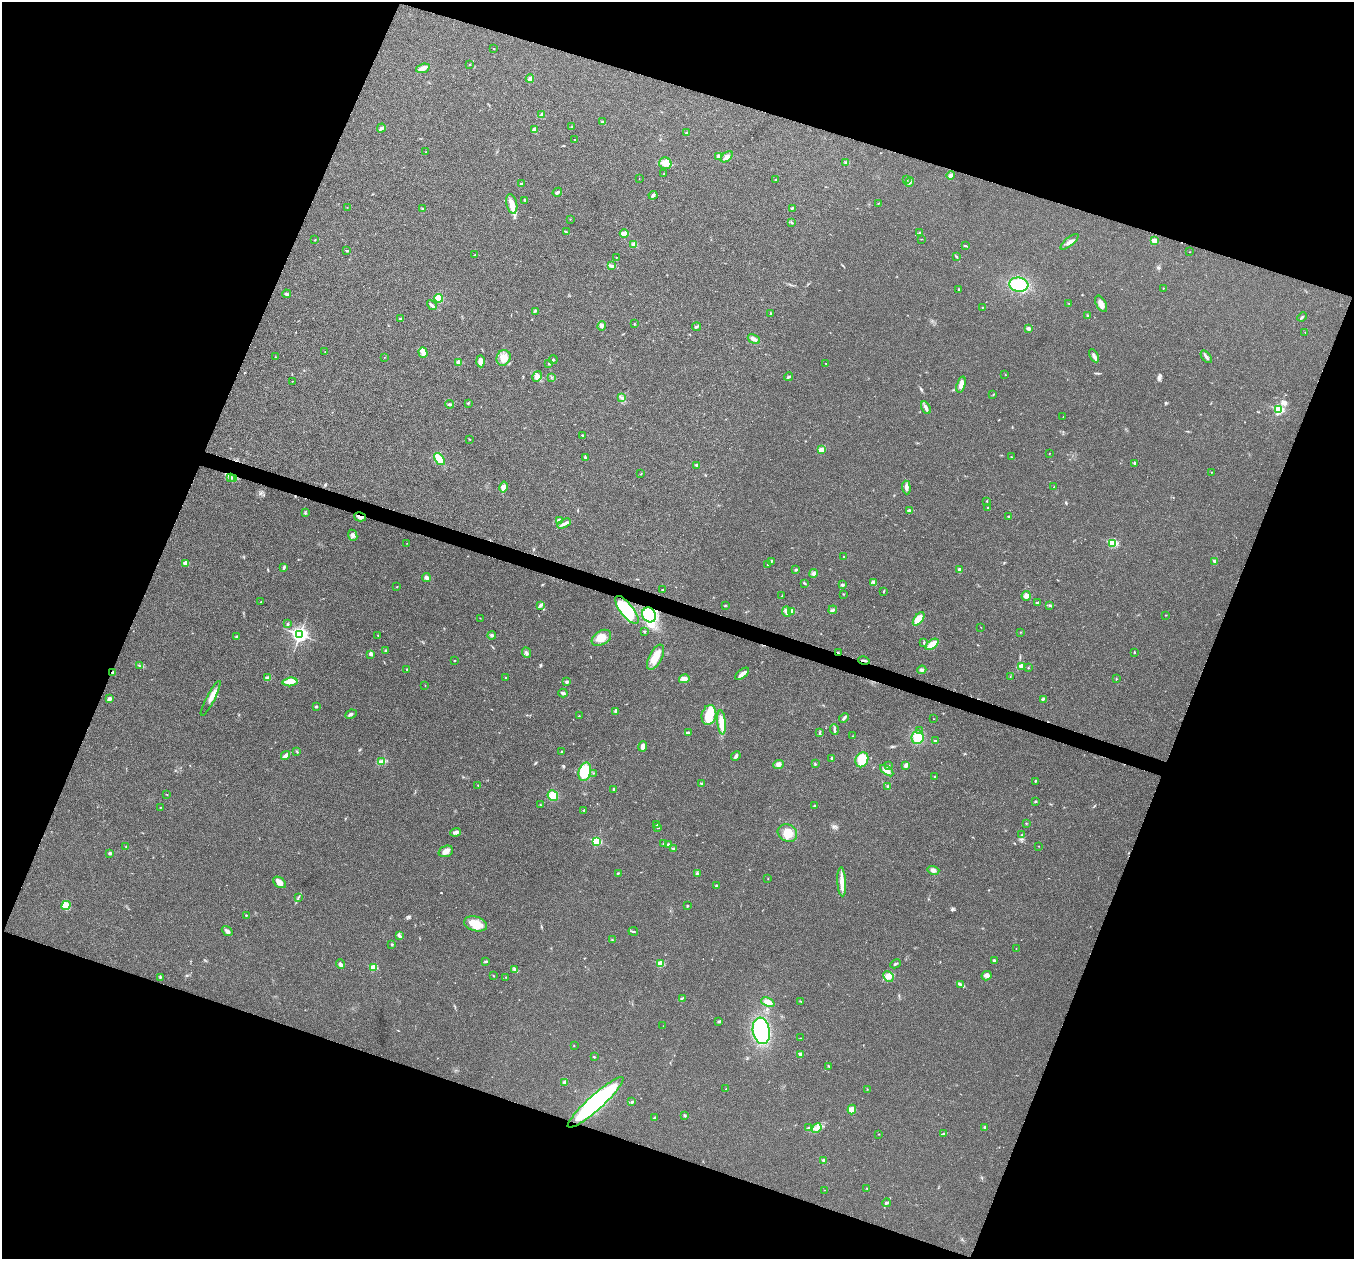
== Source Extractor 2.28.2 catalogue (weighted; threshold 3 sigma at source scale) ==
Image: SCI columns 3-5410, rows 136-5163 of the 5416 x 5431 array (HDU 1 of 3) = the unmasked area's bounding box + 8 px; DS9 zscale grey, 4 x 4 block average (1 PNG px = mean of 4 x 4 image px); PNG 1356 x 1261 px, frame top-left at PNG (2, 2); each listed source drawn as its Kron ellipse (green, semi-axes under 4 px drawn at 4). Shown black and unused: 40% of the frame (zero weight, under 3 of 4 exposures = <1% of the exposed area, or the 3 px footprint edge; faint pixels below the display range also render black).
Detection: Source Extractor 2.28.2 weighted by HDU 2 'WHT'. Background 0.0214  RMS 0.0052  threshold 0.0235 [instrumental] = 3 sigma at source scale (4.5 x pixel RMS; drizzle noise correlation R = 1.50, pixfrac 1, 0.05/0.05 arcsec/px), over >= 5 px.
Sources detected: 318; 1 inside a brighter object's white glare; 2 cosmic-ray / hot-pixel residue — neither listed nor drawn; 9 inside a brighter listed object's ellipse — not listed separately; the other 306 listed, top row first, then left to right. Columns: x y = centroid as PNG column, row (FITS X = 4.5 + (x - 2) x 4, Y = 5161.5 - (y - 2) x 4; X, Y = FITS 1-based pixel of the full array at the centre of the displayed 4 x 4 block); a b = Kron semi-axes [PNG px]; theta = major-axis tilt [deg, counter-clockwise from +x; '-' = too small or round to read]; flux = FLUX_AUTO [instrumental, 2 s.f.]
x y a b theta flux
494 49 2 2 - 1.1
469 65 2 2 - 0.9
423 68 7 3 19 18
530 79 4 2 - 13
542 114 3 2 - 3.5
602 122 2 2 - 5.4
572 127 2 2 - 1.9
381 128 4 3 - 6.9
535 130 4 3 - 12
687 133 4 2 - 3.9
575 140 2 2 - 2.6
426 152 2 2 - 0.79
718 156 3 2 - 4.2
727 157 7 4 41 15
665 163 6 5 - 16
846 163 2 2 - 2.3
664 174 2 2 - 0.81
950 175 4 3 - 10
639 178 2 2 - 0.87
906 179 3 2 - 2.1
776 180 2 2 - 5.3
910 182 5 2 - 5.2
521 184 2 2 - 3.5
557 192 5 2 - 5.4
653 195 4 3 - 5.6
525 200 3 2 - 3
878 203 2 2 - 1.1
512 204 10 5 -77 21
347 207 2 2 - 0.85
792 208 3 2 - 2.6
422 209 2 2 - 2.5
570 219 2 2 - 1
792 223 2 2 - 1
566 232 2 2 - 1.2
920 232 3 2 - 1.8
624 233 4 3 - 19
922 239 2 2 - 0.79
315 240 2 2 - 1.8
1154 241 2 2 - 51
1070 242 11 3 39 12
634 244 4 3 - 12
965 246 2 2 - 1.9
347 251 3 2 - 3
1189 252 2 2 - 0.74
475 255 3 2 - 1.5
616 257 2 2 - 1.4
956 257 4 2 - 2.5
612 266 4 3 - 5.5
1019 285 9 7 -7 120
1163 288 2 2 - 0.96
958 290 2 2 - 2.1
286 294 4 3 - 5
439 298 4 4 - 33
1069 303 2 2 - 1.1
1101 304 9 5 -60 17
432 305 5 2 - 7.2
982 307 2 2 - 1.2
535 311 2 2 - 1.4
771 314 2 2 - 1.7
1087 315 3 2 - 1.7
1302 317 5 2 - 4.2
401 318 3 2 - 3.2
634 324 2 2 - 1.1
602 326 4 2 - 4.9
696 327 4 2 - 3.9
1028 328 3 2 - 8.5
1305 332 2 2 - 1
754 339 6 4 -30 11
325 351 2 2 - 0.61
423 352 5 4 - 11
1094 356 7 3 -60 9.9
275 357 2 2 - 1.2
384 357 2 2 - 0.76
1206 357 7 2 -52 8.3
503 358 8 7 - 30
553 360 4 2 - 3.9
481 361 6 4 -88 16
459 362 3 3 - 18
549 363 4 2 - 3.4
826 363 2 2 - 1.1
1005 374 2 2 - 0.81
537 376 6 4 59 10
551 377 2 2 - 1.4
789 377 4 2 - 3.5
293 381 2 2 - 0.64
961 385 8 4 73 18
993 395 2 2 - 1.3
621 398 2 2 - 1.4
468 403 3 2 - 2.7
450 404 4 2 - 4.3
926 408 7 2 -62 8.6
1279 410 2 2 - 280
1063 417 2 2 - 0.72
582 435 2 2 - 4.2
469 439 2 2 - 1
822 450 3 2 - 5
1049 453 2 2 - 0.86
1012 457 3 2 - 1.6
585 458 3 3 - 4.6
439 459 7 3 -53 59
1135 463 2 2 - 15
697 465 2 2 - 13
1211 472 2 2 - 1.1
641 474 2 2 - 1.5
231 478 2 2 - 1.4
234 479 2 2 - 1.3
503 487 5 4 - 15
906 487 7 3 -86 10
1054 487 2 2 - 0.87
987 501 3 2 - 1.9
987 508 2 2 - 1.4
909 511 2 2 - 15
305 513 3 2 - 2.9
1009 516 2 2 - 7.1
360 517 6 3 -14 11
559 521 4 3 - 10
564 524 7 3 29 9.5
353 535 6 4 -65 9
407 543 2 2 - 0.63
1113 543 2 2 - 230
844 556 2 2 - 1.2
771 561 4 2 - 4
1214 561 3 2 - 4.8
186 563 3 3 - 16
768 565 2 2 - 1.6
284 567 4 2 - 4.3
959 569 3 3 - 8.5
796 570 3 2 - 3.5
813 574 4 3 - 6.2
426 577 4 3 - 7.8
874 582 3 2 - 3.6
805 583 4 2 - 2.9
842 585 4 2 - 5
396 587 2 2 - 1.1
662 590 2 2 - 3.8
883 591 2 2 - 1.1
843 594 2 2 - 1.9
782 596 2 2 - 1.4
1026 596 5 4 - 12
260 602 2 2 - 0.94
1037 603 3 2 - 3.5
540 605 4 3 - 6
725 605 3 2 - 2
1050 605 2 2 - 1.2
627 610 17 6 -52 160
833 610 4 2 - 4.5
792 611 2 2 - 52
787 612 5 3 - 8.5
649 615 8 6 -56 130
1165 615 2 2 - 1
480 618 2 2 - 0.76
919 619 8 4 53 34
288 624 3 2 - 2.8
981 627 2 2 - 0.73
644 632 2 2 - 2.5
1020 632 2 2 - 1.4
300 635 3 3 - 990
378 635 2 2 - 1.2
492 635 4 3 - 5.3
237 637 3 2 - 5.6
601 638 10 7 33 34
924 642 3 2 - 2.4
932 644 7 4 38 32
386 650 3 2 - 2.9
838 652 3 2 - 3.2
527 653 5 2 - 5.8
1135 653 2 2 - 1.1
371 654 2 2 - 1.4
655 657 14 6 63 39
454 661 2 2 - 2.1
864 661 6 2 -13 5.5
140 666 2 2 - 1.2
1021 666 2 2 - 40
1028 668 2 2 - 1.3
407 669 2 2 - 1.8
922 670 4 3 - 6.7
113 673 2 2 - 18
742 674 8 3 40 16
1010 676 2 2 - 0.66
267 678 3 3 - 5.1
506 678 2 2 - 2.2
684 679 5 4 - 11
1116 679 2 2 - 1.5
290 682 7 3 5 14
567 682 2 2 - 14
425 686 2 2 - 0.7
563 693 4 2 - 7.5
211 698 19 3 62 27
109 699 4 3 - 10
1043 699 3 2 - 2.5
316 706 3 2 - 3.3
616 711 4 2 - 13
351 714 6 2 25 5
709 715 10 7 75 66
579 716 2 2 - 1
844 718 5 2 - 6.3
933 719 2 2 - 0.68
722 722 12 4 -84 47
834 729 5 2 - 5.6
919 730 3 2 - 2.2
689 733 2 2 - 2.1
819 733 2 2 - 1.5
853 736 2 2 - 1.3
918 737 7 6 - 61
935 741 4 2 - 3.2
643 746 5 4 - 11
297 751 3 2 - 2.7
562 752 2 2 - 1.8
285 756 5 3 - 11
736 756 5 3 - 6.1
831 758 4 2 - 3.2
862 760 8 6 66 71
381 761 4 2 - 5.5
778 764 5 4 - 10
815 764 2 2 - 1.9
906 765 3 3 - 11
888 766 2 2 - 3.1
887 771 8 4 -37 16
585 772 9 6 74 72
593 773 2 2 - 2.3
935 777 3 2 - 3.3
1035 781 2 2 - 1.9
701 784 2 2 - 2.9
478 785 2 2 - 1.2
887 786 2 2 - 2.2
614 789 3 2 - 3.6
167 795 2 2 - 0.97
553 796 5 5 - 38
1035 801 3 2 - 2.8
540 805 2 2 - 1.4
814 806 2 2 - 5.7
160 807 2 2 - 1.3
584 810 2 2 - 3.5
1026 823 2 2 - 1.9
657 825 2 2 - 1.4
657 827 2 2 - 2.1
456 832 5 3 - 7.9
787 833 10 8 -28 42
1022 835 2 2 - 1.9
597 841 3 2 - 200
663 843 2 2 - 1.9
669 845 4 3 - 8.5
126 846 2 2 - 1.9
1039 846 2 2 - 0.68
674 849 2 2 - 13
446 851 7 5 20 15
110 853 3 2 - 5.9
933 870 6 3 -16 11
618 873 3 2 - 1.8
697 874 2 2 - 2.1
768 878 2 2 - 0.97
280 882 7 4 -37 17
842 882 14 4 -87 25
716 886 2 2 - 2.7
298 898 3 2 - 1.6
66 905 5 4 - 15
687 906 2 2 - 6.6
246 915 2 2 - 2.3
476 924 11 7 -17 54
227 931 6 3 -37 8.2
633 931 4 2 - 2.8
399 935 4 3 - 4.9
612 940 2 2 - 1.1
392 945 3 2 - 2.6
1016 949 2 2 - 0.99
994 960 2 2 - 5.3
486 961 2 2 - 7.4
340 964 5 3 - 6.4
660 964 2 2 - 110
895 964 5 2 - 4.5
374 967 2 2 - 85
515 970 3 2 - 3
493 975 2 2 - 1.4
888 976 5 5 - 15
986 976 5 4 - 9.6
160 977 2 2 - 2.2
506 977 2 2 - 1.4
961 984 2 2 - 1.6
682 998 2 2 - 1.6
800 1001 2 2 - 1.1
768 1002 7 4 -21 30
719 1021 3 2 - 3.3
663 1026 2 2 - 0.61
761 1031 13 8 -80 280
800 1038 2 2 - 1.4
574 1046 2 2 - 0.97
801 1054 2 2 - 31
594 1057 3 2 - 2.5
828 1066 3 2 - 1.8
565 1082 3 3 - 5.8
726 1089 2 2 - 1.2
867 1089 2 2 - 0.79
596 1102 37 7 42 480
632 1102 3 2 - 3.3
852 1110 5 4 - 19
685 1115 2 2 - 7.7
654 1118 4 2 - 2.7
985 1127 3 2 - 4.5
808 1128 3 2 - 3.1
817 1128 5 3 - 11
879 1134 2 2 - 0.71
944 1134 4 2 - 6.5
824 1160 3 2 - 6.1
867 1188 2 2 - 1.4
824 1190 2 2 - 0.91
886 1203 4 2 - 5.3
Overlapping masked pixels (flux is a lower limit): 5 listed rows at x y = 360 517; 627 610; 838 652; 864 661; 113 673
Diffuse or blended objects may show on this block-average render without a row.